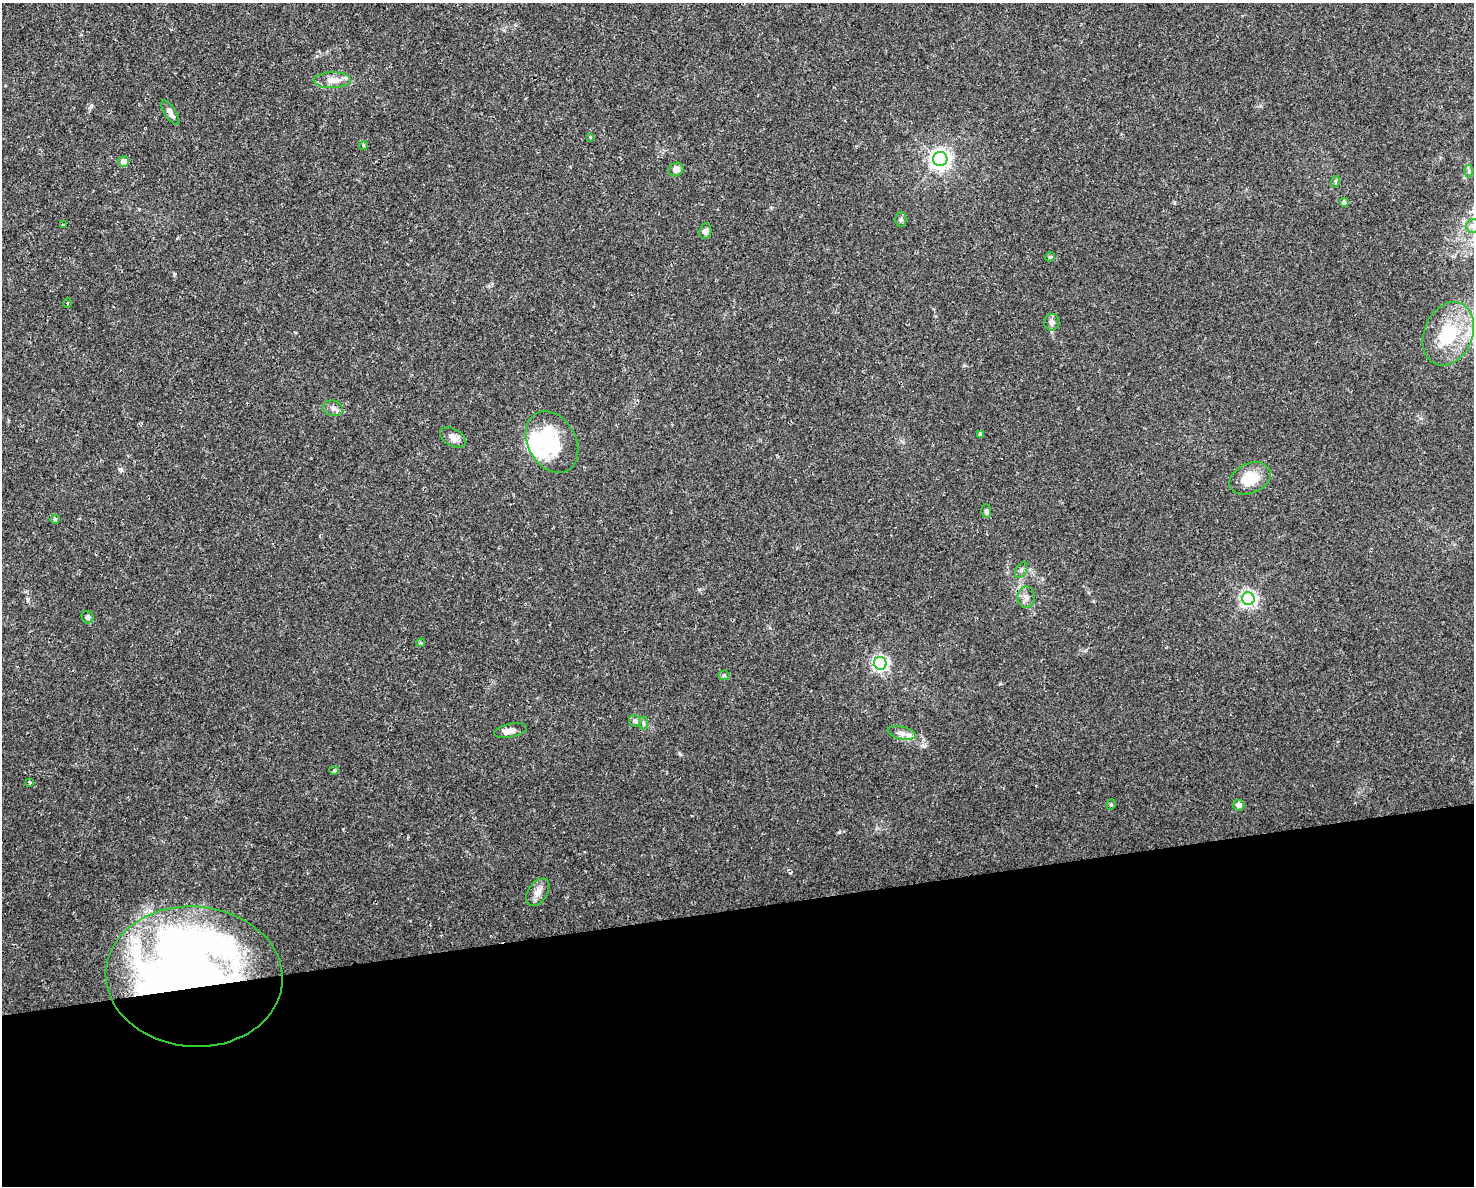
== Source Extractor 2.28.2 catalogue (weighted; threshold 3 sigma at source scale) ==
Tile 11 of 3 x 4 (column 2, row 4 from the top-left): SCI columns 1535-3006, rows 1-1184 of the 4496 x 4734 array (HDU 1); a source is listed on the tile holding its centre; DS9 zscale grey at full resolution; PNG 1476 x 1188 px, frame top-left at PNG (2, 3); each listed source drawn as its Kron ellipse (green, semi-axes under 4 px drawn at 4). Shown black and unused: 23% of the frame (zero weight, under 2 of 3 exposures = <1% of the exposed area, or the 3 px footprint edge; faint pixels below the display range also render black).
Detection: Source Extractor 2.28.2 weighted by HDU 2 'WHT'; one run over the whole footprint, this tile lists its part. Background 0.0143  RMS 0.0026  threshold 0.0117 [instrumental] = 3 sigma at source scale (4.5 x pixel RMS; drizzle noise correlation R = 1.50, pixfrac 1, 0.0396/0.0396 arcsec/px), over >= 5 px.
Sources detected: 52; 5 inside a brighter object's white glare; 2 cosmic-ray / hot-pixel residue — neither listed nor drawn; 3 inside a brighter listed object's ellipse — not listed separately; the other 42 listed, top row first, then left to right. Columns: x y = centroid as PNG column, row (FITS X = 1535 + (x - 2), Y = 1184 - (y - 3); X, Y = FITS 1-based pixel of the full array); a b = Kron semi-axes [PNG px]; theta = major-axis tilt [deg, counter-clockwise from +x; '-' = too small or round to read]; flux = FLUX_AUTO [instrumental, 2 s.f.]
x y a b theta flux
332 80 18 8 1 3.2
170 113 14 5 -57 1.2
590 137 4 4 - 0.18
363 146 4 4 - 0.44
940 159 7 7 - 140
123 161 5 5 - 1.8
676 169 7 6 - 1.4
1469 171 6 4 90 0.44
1335 182 6 3 72 0.31
1344 202 4 4 - 0.96
901 219 7 5 89 0.55
64 225 4 3 - 0.9
1473 226 7 7 - 0.9
705 231 8 6 82 0.97
1050 257 5 4 - 0.3
68 303 4 3 - 0.27
1052 322 8 7 - 1.3
1448 334 33 24 67 16
333 408 10 8 -17 1.1
981 434 4 4 - 0.74
453 437 14 8 -29 1.9
552 442 33 24 -61 16
1250 478 21 15 23 6.4
986 511 7 5 88 0.54
55 519 4 4 - 0.45
1021 570 8 5 61 0.6
1026 597 10 9 - 1.4
1248 599 6 6 - 73
88 617 6 6 - 0.77
421 643 4 3 - 0.81
880 663 6 6 - 64
724 675 5 5 - 0.39
635 721 6 5 - 0.53
644 723 6 4 -88 0.43
510 731 16 7 13 1.8
902 733 14 6 -13 1.6
334 770 4 4 - 0.34
29 782 4 3 - 0.47
1111 805 5 4 - 0.37
1238 805 6 5 - 1.2
538 892 15 9 56 2
194 976 88 70 -4 150
Overlapping masked pixels (flux is a lower limit): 1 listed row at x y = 194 976
Isophote crosses this tile's border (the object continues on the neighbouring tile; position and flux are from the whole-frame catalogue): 1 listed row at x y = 1473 226